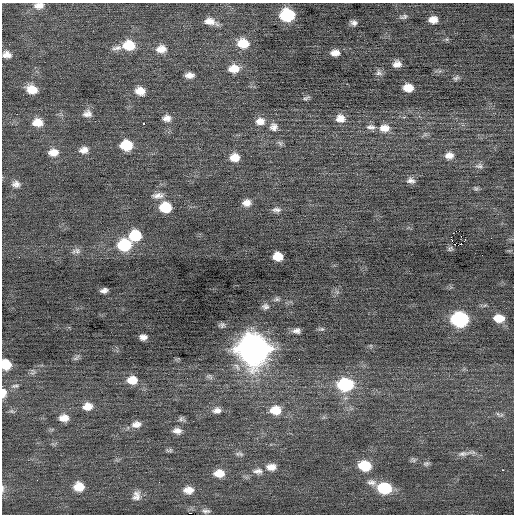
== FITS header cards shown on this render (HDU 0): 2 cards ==
NAXIS1  =                  512 / Axis length
NAXIS2  =                  512 / Axis length

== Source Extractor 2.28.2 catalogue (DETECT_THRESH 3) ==
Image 512 x 512 px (HDU 0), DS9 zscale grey, 1 PNG px = 1 image px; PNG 516 x 516 px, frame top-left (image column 1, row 512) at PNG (2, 3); no overlay
Background -0.0162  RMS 0.72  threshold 2.16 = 3 sigma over >= 5 px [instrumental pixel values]
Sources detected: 98; all 98 listed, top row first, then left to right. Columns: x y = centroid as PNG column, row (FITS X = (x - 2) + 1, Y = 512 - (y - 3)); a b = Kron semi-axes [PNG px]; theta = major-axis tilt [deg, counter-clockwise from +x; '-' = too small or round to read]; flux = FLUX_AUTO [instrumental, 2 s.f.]
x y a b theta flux
39 6 13 8 2 340
287 15 11 9 -4 3600
404 17 11 6 19 130
433 20 8 6 -1 390
210 21 14 7 -15 430
354 23 7 5 -22 170
243 43 13 10 -9 930
129 45 13 10 -2 1200
117 48 15 6 10 220
161 49 13 9 3 480
335 53 9 6 1 350
7 55 10 7 -6 310
397 64 7 6 - 280
234 69 12 9 5 700
379 73 9 8 - 160
189 75 9 6 0 290
456 78 9 5 38 110
408 88 8 7 - 620
32 89 11 9 -22 680
140 91 11 9 -16 530
306 98 9 4 22 99
87 114 12 9 4 300
167 118 10 8 2 290
340 118 10 9 - 430
260 121 13 10 4 420
37 122 12 9 -2 610
143 123 3 3 - 330
273 127 11 11 - 320
371 127 13 7 -5 240
384 128 13 9 1 500
280 143 10 5 -52 110
126 145 10 9 - 1600
84 150 11 8 7 320
53 152 12 9 5 470
449 155 11 8 8 350
235 157 10 9 - 610
479 166 10 7 -2 180
411 180 11 7 -6 220
16 184 10 8 -2 240
476 188 7 5 -33 88
158 195 16 7 7 310
247 203 9 8 - 340
165 207 10 9 - 1400
276 210 11 6 -6 190
135 235 11 10 - 1600
491 238 2 2 - 29
451 239 4 3 - 960
465 240 4 2 - 43
455 244 2 2 - 44
124 245 12 10 5 2300
458 245 4 2 - 340
450 249 7 6 - 88
77 251 9 9 - 200
278 256 8 7 - 750
104 290 7 5 13 190
277 299 8 6 0 110
265 306 8 7 - 160
499 318 9 7 -6 700
460 319 11 9 -5 6900
222 325 6 5 - 110
321 329 8 5 0 91
296 331 8 5 1 200
143 337 7 5 -2 240
253 349 14 13 - 77000
76 358 11 4 39 110
6 364 8 8 - 1200
33 372 10 7 66 150
132 380 11 9 2 670
345 384 13 10 -1 3500
15 386 11 5 4 130
3 393 10 6 89 370
87 406 11 8 9 510
217 410 12 8 4 270
275 410 13 10 3 800
12 411 8 6 -20 110
498 414 7 4 -53 74
501 415 7 4 18 78
64 418 11 8 1 460
181 419 9 6 -24 130
136 424 13 9 9 360
177 431 10 7 -6 280
169 450 10 5 11 100
241 454 10 5 -47 140
463 454 24 6 9 290
413 460 8 6 -28 100
426 464 9 6 10 120
365 466 11 9 -9 1500
271 467 12 9 1 390
502 470 3 2 - 86
258 471 15 8 0 320
219 473 12 8 1 620
371 482 14 8 -12 290
79 487 10 9 - 770
2 488 11 4 -89 120
384 488 12 9 -6 2200
188 490 12 8 2 470
136 496 13 10 72 330
206 511 10 5 -6 150
At the frame edge (FLAGS 8, measured only in part): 5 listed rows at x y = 39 6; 7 55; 6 364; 3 393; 2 488